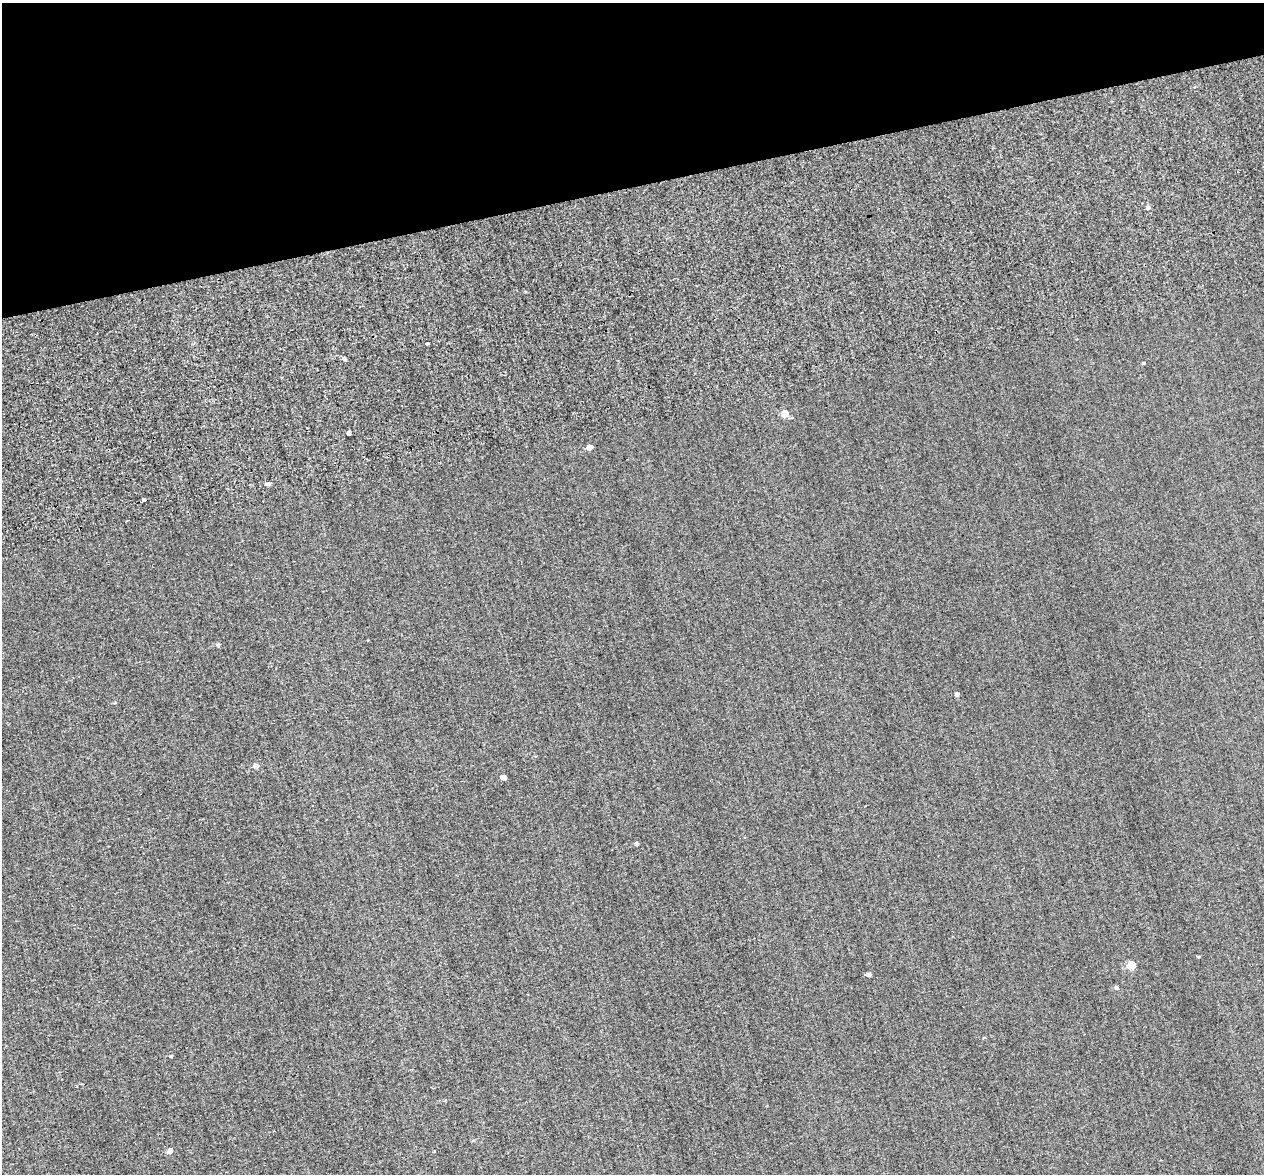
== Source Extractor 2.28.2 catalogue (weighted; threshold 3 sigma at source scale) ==
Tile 3 of 4 x 4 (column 3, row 1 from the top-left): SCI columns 2591-3852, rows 4009-5180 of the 5399 x 5373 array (HDU 1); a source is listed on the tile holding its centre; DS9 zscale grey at full resolution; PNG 1266 x 1176 px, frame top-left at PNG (2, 3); no overlay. Shown black and unused: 16% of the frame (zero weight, under 2 of 3 exposures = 12% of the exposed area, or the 3 px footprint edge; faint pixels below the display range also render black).
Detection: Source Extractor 2.28.2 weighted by HDU 2 'WHT'; one run over the whole footprint, this tile lists its part. Background 0.287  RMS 3.4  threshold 15.4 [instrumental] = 3 sigma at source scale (4.5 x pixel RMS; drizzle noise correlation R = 1.50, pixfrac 1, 0.05/0.05 arcsec/px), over >= 5 px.
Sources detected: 22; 1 cosmic-ray / hot-pixel residue — not listed; the other 21 listed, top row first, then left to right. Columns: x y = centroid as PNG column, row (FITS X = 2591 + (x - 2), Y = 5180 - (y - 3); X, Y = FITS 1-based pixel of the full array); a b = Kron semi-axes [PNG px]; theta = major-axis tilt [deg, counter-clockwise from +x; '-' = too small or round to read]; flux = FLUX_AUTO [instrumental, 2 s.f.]
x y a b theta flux
1148 208 5 4 - 860
427 343 4 3 - 1200
344 359 4 3 - 5100
1144 363 4 3 - 340
785 413 5 5 - 5000
349 433 4 3 - 1000
589 447 4 4 - 2600
269 484 5 4 - 810
144 500 4 3 - 4400
218 645 4 4 - 870
957 694 4 4 - 870
256 766 5 4 - 2000
504 777 4 4 - 2000
637 844 4 4 - 760
1199 957 4 3 - 350
1131 965 5 5 - 9800
869 974 4 4 - 1200
1117 988 5 4 - 690
984 1037 4 3 - 260
171 1056 3 3 - 640
170 1151 5 4 - 2300